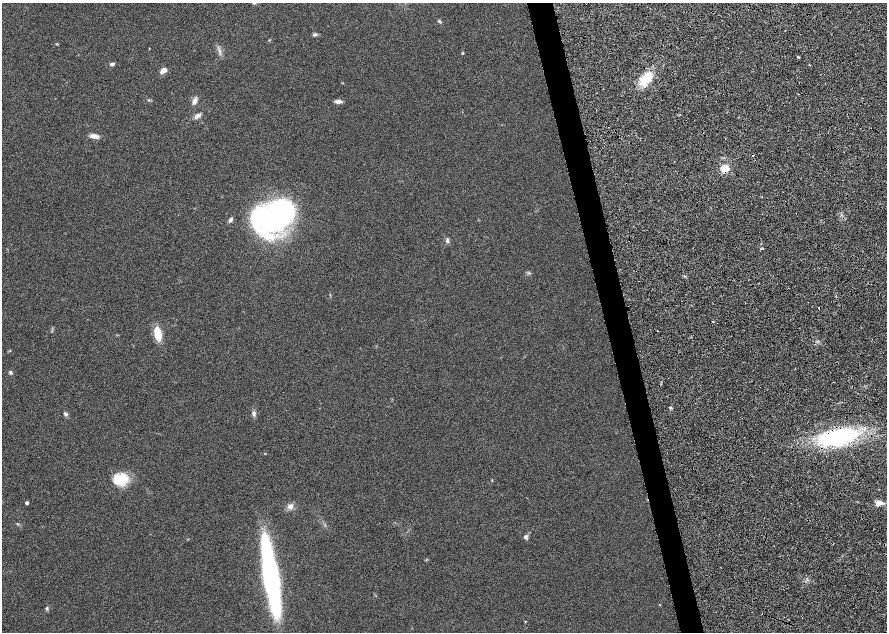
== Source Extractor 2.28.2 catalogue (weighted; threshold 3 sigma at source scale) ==
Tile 11 of 4 x 4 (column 3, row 3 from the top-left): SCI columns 3546-5314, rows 1315-2574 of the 7092 x 5198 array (HDU 1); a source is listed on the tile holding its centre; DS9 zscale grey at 2 x 2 block average (1 PNG px = mean of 2 x 2 image px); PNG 889 x 634 px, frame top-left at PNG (2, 3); no overlay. Shown black and unused: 4% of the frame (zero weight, under 4 of 8 exposures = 4% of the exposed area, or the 3 px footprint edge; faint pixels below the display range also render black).
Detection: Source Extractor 2.28.2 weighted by HDU 2 'WHT'; one run over the whole footprint, this tile lists its part. Background 0.023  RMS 0.0036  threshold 0.0146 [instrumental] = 3 sigma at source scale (4.09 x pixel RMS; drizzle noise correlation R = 1.36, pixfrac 0.8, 0.0396/0.0396 arcsec/px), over >= 5 px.
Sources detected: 39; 2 inside a brighter object's white glare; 1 cosmic-ray / hot-pixel residue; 1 long thin detection or spike segment (spike, bleed or trail) — not listed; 3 inside a brighter listed object's ellipse — not listed separately; the other 32 listed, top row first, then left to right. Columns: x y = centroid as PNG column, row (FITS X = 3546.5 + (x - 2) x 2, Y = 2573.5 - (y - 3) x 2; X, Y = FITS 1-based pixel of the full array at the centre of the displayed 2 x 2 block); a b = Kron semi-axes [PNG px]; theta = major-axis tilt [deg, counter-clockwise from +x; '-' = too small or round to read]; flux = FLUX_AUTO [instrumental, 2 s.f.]
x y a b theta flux
439 21 5 3 - 0.8
315 35 6 4 21 1.3
57 44 3 3 - 0.42
219 50 5 3 - 1.1
462 53 3 3 - 0.53
798 57 3 2 - 0.45
112 64 4 3 - 1.5
163 71 8 4 30 3.9
646 79 17 9 44 15
149 100 3 3 - 0.53
194 101 7 5 68 2.9
338 101 8 4 -3 2.3
197 116 10 4 37 2.1
94 136 10 5 -9 3.4
725 169 3 3 - 31
762 196 2 2 - 0.48
269 220 42 33 -23 93
447 240 7 4 89 1.3
761 248 3 2 - 0.5
819 308 2 2 - 2.1
158 334 14 7 -80 11
10 372 5 3 - 0.99
671 408 3 3 - 0.68
254 413 7 5 -72 1.5
65 414 5 4 - 1.3
839 437 42 15 13 63
122 478 16 15 - 12
27 503 3 2 - 1.6
880 503 10 5 -18 3.5
290 506 6 5 - 2.9
525 536 5 4 - 1.3
47 608 5 3 - 0.81
Overlapping masked pixels (flux is a lower limit): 3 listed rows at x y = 725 169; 819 308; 839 437